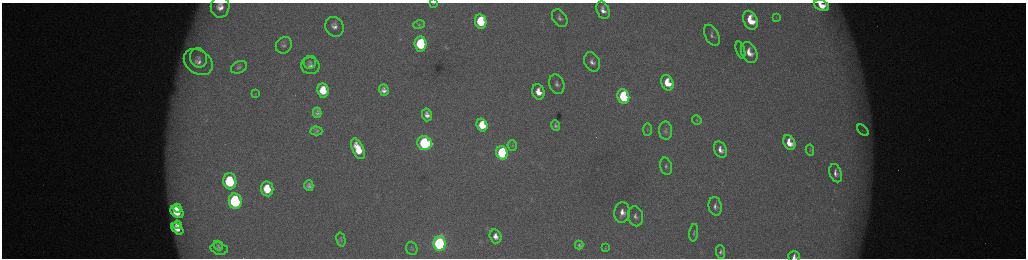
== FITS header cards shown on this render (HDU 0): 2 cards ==
NAXIS1  =                 2048 /fastest changing axis
NAXIS2  =                  512 /next to fastest changing axis

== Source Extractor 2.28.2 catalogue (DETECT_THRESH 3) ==
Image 2048 x 512 px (HDU 0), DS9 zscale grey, zoomed out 1/2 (1 PNG px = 2 x 2 image px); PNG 1028 x 260 px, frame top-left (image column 1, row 511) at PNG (2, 3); each listed source drawn as its Kron ellipse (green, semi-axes under 4 px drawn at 4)
Background 173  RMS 1.9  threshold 5.82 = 3 sigma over >= 5 px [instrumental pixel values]
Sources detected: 73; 5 cannot appear on this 1/2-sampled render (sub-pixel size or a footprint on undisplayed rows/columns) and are neither listed nor drawn; the other 68 listed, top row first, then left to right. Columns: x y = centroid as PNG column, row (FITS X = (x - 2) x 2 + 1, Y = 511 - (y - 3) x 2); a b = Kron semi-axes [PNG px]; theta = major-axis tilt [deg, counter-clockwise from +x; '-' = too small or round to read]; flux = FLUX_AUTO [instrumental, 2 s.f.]
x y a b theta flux
434 3 4 2 - 260
822 5 8 5 -23 6400
220 7 11 9 87 4900
603 10 9 6 -65 3100
560 18 10 6 -55 1900
776 18 3 2 - 210
750 20 10 7 -66 12000
481 22 7 5 -79 23000
419 25 6 3 18 470
334 27 10 9 - 3300
712 35 11 6 -63 2000
420 44 7 6 - 37000
284 45 9 7 51 1600
740 50 9 4 -72 920
749 52 11 7 -64 5300
198 58 10 8 -70 3000
198 62 15 11 -35 6300
310 62 6 6 - 1300
592 62 10 7 -66 2500
310 66 9 8 - 2500
239 67 8 6 25 1200
667 83 8 6 -67 9900
557 84 10 7 -69 2100
323 90 7 5 -83 10000
384 90 6 5 - 2200
538 92 8 6 -74 5800
255 94 4 3 - 320
623 96 7 6 - 42000
317 113 5 4 - 1200
427 115 6 5 - 2500
697 120 5 4 - 600
482 125 6 5 - 12000
555 125 5 4 - 1100
647 129 6 4 89 670
863 130 7 3 -43 690
316 131 6 4 -1 700
666 131 9 6 -87 1500
424 143 7 7 - 59000
789 143 8 5 -63 6800
512 146 5 4 - 700
358 149 11 5 -65 10000
720 150 8 6 -64 3400
810 150 5 3 - 440
502 153 7 5 -71 52000
666 166 9 5 -77 1300
836 173 9 6 -71 2300
230 181 8 6 -81 36000
309 186 5 4 - 1300
267 189 7 6 - 11000
235 201 8 6 -81 62000
715 206 9 6 -78 2000
177 208 4 3 - 4500
177 212 7 5 -39 10000
622 212 10 8 84 4400
635 216 10 7 -77 2400
177 225 4 3 - 1600
177 229 7 4 -42 4000
694 233 9 4 83 920
495 236 7 6 - 3200
341 240 7 3 -75 650
439 243 7 6 - 130000
579 245 4 3 - 710
218 246 5 4 - 590
412 248 7 5 -70 790
605 248 3 3 - 340
219 249 8 6 -13 1500
721 252 7 4 -87 1200
794 256 6 5 - 1900
At the frame edge (FLAGS 8, measured only in part): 4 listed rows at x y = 434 3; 822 5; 220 7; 794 256
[5 sub-pixel or undisplayed-footprint detections neither listed nor drawn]